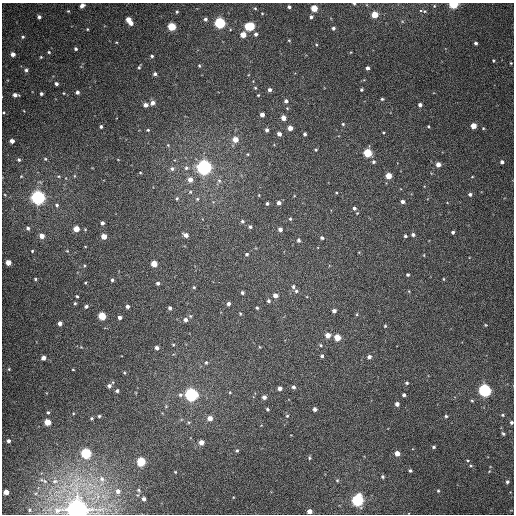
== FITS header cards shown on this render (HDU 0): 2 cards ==
NAXIS1  =                  512
NAXIS2  =                  512

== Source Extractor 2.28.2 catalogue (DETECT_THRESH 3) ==
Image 512 x 512 px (HDU 0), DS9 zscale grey, 1 PNG px = 1 image px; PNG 516 x 516 px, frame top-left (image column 1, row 512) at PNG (2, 3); no overlay
Background 387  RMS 9.8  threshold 29.5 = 3 sigma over >= 5 px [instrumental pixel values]
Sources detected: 221; all 221 listed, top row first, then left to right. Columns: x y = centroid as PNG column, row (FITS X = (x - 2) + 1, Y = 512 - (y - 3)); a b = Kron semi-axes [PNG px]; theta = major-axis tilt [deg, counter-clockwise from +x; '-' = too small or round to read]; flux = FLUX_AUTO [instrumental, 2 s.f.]
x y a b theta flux
354 4 3 3 - 680
453 4 5 4 - 48000
82 6 5 4 - 2500
434 6 4 3 - 500
289 7 4 3 - 1600
255 8 4 4 - 840
314 8 4 4 - 13000
68 11 4 4 - 610
420 11 3 3 - 10000
177 12 4 3 - 920
262 13 4 4 - 580
374 14 4 4 - 14000
39 17 4 3 - 1600
311 17 5 4 - 1600
205 19 5 5 - 1700
128 20 5 4 - 7300
131 23 4 4 - 2700
220 23 5 5 - 95000
172 26 5 5 - 27000
249 26 7 5 -1 36000
333 28 4 4 - 1500
87 29 3 3 - 550
256 34 4 4 - 1800
243 35 4 4 - 8700
23 37 5 4 - 940
289 40 4 4 - 630
476 43 3 3 - 1300
316 44 4 3 - 590
76 49 3 3 - 1100
49 52 4 3 - 750
13 54 4 4 - 3500
152 56 4 3 - 1000
41 57 4 3 - 630
493 61 5 3 - 640
511 63 3 3 - 590
199 66 5 4 - 720
139 67 5 4 - 940
368 68 3 3 - 1900
26 70 5 4 - 1500
155 74 4 4 - 1500
56 84 4 3 - 1700
255 88 4 4 - 610
269 90 4 4 - 2000
361 90 3 3 - 940
77 92 4 4 - 1900
64 93 4 4 - 510
41 94 4 3 - 1300
15 95 5 4 - 2800
258 95 3 2 - 580
382 99 3 3 - 850
286 101 4 4 - 1900
153 103 6 5 - 2800
145 105 5 4 - 3200
420 105 4 3 - 2000
4 112 3 2 - 550
262 114 4 4 - 3400
283 118 4 4 - 5100
343 124 4 4 - 820
428 126 3 3 - 650
473 126 4 4 - 7700
101 127 3 3 - 1200
290 128 4 4 - 5000
483 128 4 3 - 580
148 130 4 3 - 840
267 130 4 4 - 1600
383 133 3 2 - 580
279 134 4 4 - 2900
305 134 3 3 - 1200
235 139 5 5 - 7500
12 141 4 4 - 3600
168 145 6 4 -46 850
316 150 4 4 - 860
368 153 5 5 - 30000
247 154 5 4 - 700
45 159 5 4 - 830
19 160 5 4 - 1200
118 160 4 2 - 380
373 162 5 5 - 1300
502 162 4 4 - 1900
438 164 4 4 - 4400
204 167 5 5 - 310000
186 168 6 6 - 1700
172 169 7 6 - 2100
140 173 5 3 - 580
21 176 3 3 - 520
59 176 6 3 0 770
388 176 4 4 - 11000
472 177 4 3 - 450
190 180 6 5 - 4600
219 181 7 5 -67 1700
190 192 5 5 - 1100
336 193 4 3 - 530
470 194 4 4 - 1500
38 197 5 5 - 260000
177 198 6 4 75 1100
197 199 5 5 - 960
402 202 4 4 - 2000
267 203 3 3 - 1100
279 203 4 4 - 2400
57 205 5 4 - 1400
354 208 6 5 - 1800
290 219 4 3 - 800
242 221 5 5 - 1300
102 223 4 3 - 1900
250 227 4 4 - 1200
28 228 5 4 - 1600
76 229 4 4 - 9400
280 229 4 4 - 2500
453 232 4 3 - 1200
186 235 5 4 - 3200
413 235 4 4 - 1700
42 236 5 4 - 5100
104 236 4 4 - 6800
405 236 3 3 - 1000
322 238 4 3 - 1300
298 240 4 3 - 1500
32 251 3 3 - 640
67 251 4 3 - 590
359 252 4 2 - 440
247 254 4 4 - 1200
8 262 4 4 - 6800
154 264 4 4 - 9800
84 265 4 4 - 780
408 275 3 3 - 1100
35 279 4 3 - 760
443 279 4 3 - 540
112 280 3 3 - 1100
85 283 3 3 - 620
158 283 4 3 - 1700
194 287 4 3 - 700
293 287 5 4 - 1200
296 291 5 4 - 1200
242 293 4 4 - 1200
275 295 4 4 - 3600
77 296 3 2 - 790
268 301 4 4 - 1400
75 303 3 3 - 820
228 304 4 3 - 2000
86 306 5 4 - 1500
127 306 4 3 - 2000
170 308 4 3 - 1700
257 308 4 3 - 840
334 311 4 4 - 2400
240 314 5 4 - 700
357 314 5 3 - 660
102 316 5 5 - 23000
190 316 5 4 - 790
120 317 4 3 - 2400
185 320 4 4 - 2300
60 323 4 4 - 2800
486 325 4 4 - 580
385 326 4 4 - 720
328 335 5 4 - 5400
337 338 5 4 - 14000
173 345 4 4 - 550
321 345 5 4 - 950
81 347 3 3 - 430
260 347 4 3 - 480
157 348 4 4 - 2600
322 356 4 4 - 1300
369 357 4 4 - 2200
43 358 4 4 - 3900
206 362 5 4 - 850
9 369 4 3 - 590
73 370 3 2 - 470
124 373 4 3 - 620
407 383 4 4 - 1100
109 386 5 5 - 2200
293 387 4 4 - 1700
280 388 4 4 - 3000
485 390 5 5 - 150000
117 391 4 3 - 1500
230 392 4 4 - 580
180 395 6 5 - 1600
191 395 5 5 - 200000
404 395 4 3 - 1700
264 397 4 4 - 2600
472 400 5 3 - 680
397 404 4 4 - 2800
166 406 5 4 - 630
267 409 4 3 - 940
315 409 4 4 - 2500
48 412 4 4 - 970
73 413 4 2 - 470
502 415 4 3 - 710
99 416 3 3 - 850
287 416 4 4 - 710
446 416 4 3 - 960
91 418 3 3 - 830
210 418 5 5 - 5300
47 422 4 4 - 13000
189 422 5 4 - 860
511 422 4 3 - 1200
503 434 4 3 - 900
8 441 4 4 - 1800
201 442 4 4 - 5400
434 447 3 3 - 1100
237 450 5 4 - 1000
86 453 5 5 - 65000
397 453 4 4 - 5600
309 458 5 4 - 900
141 462 5 5 - 40000
471 466 4 4 - 780
410 470 4 4 - 1200
175 472 3 3 - 510
383 477 4 4 - 1200
77 479 14 5 40 4900
102 479 9 7 -57 4200
337 480 6 4 69 990
45 481 8 5 -36 1700
55 481 10 6 10 3000
507 482 5 5 - 1500
138 490 6 5 - 1200
118 491 7 6 - 3200
438 491 5 4 - 730
6 492 4 4 - 6600
144 499 4 4 - 2100
358 500 6 5 - 140000
29 510 3 3 - 670
77 510 8 7 - 890000
309 511 4 4 - 3900
At the frame edge (FLAGS 8, measured only in part): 6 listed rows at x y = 354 4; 453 4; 82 6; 511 422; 77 510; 309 511